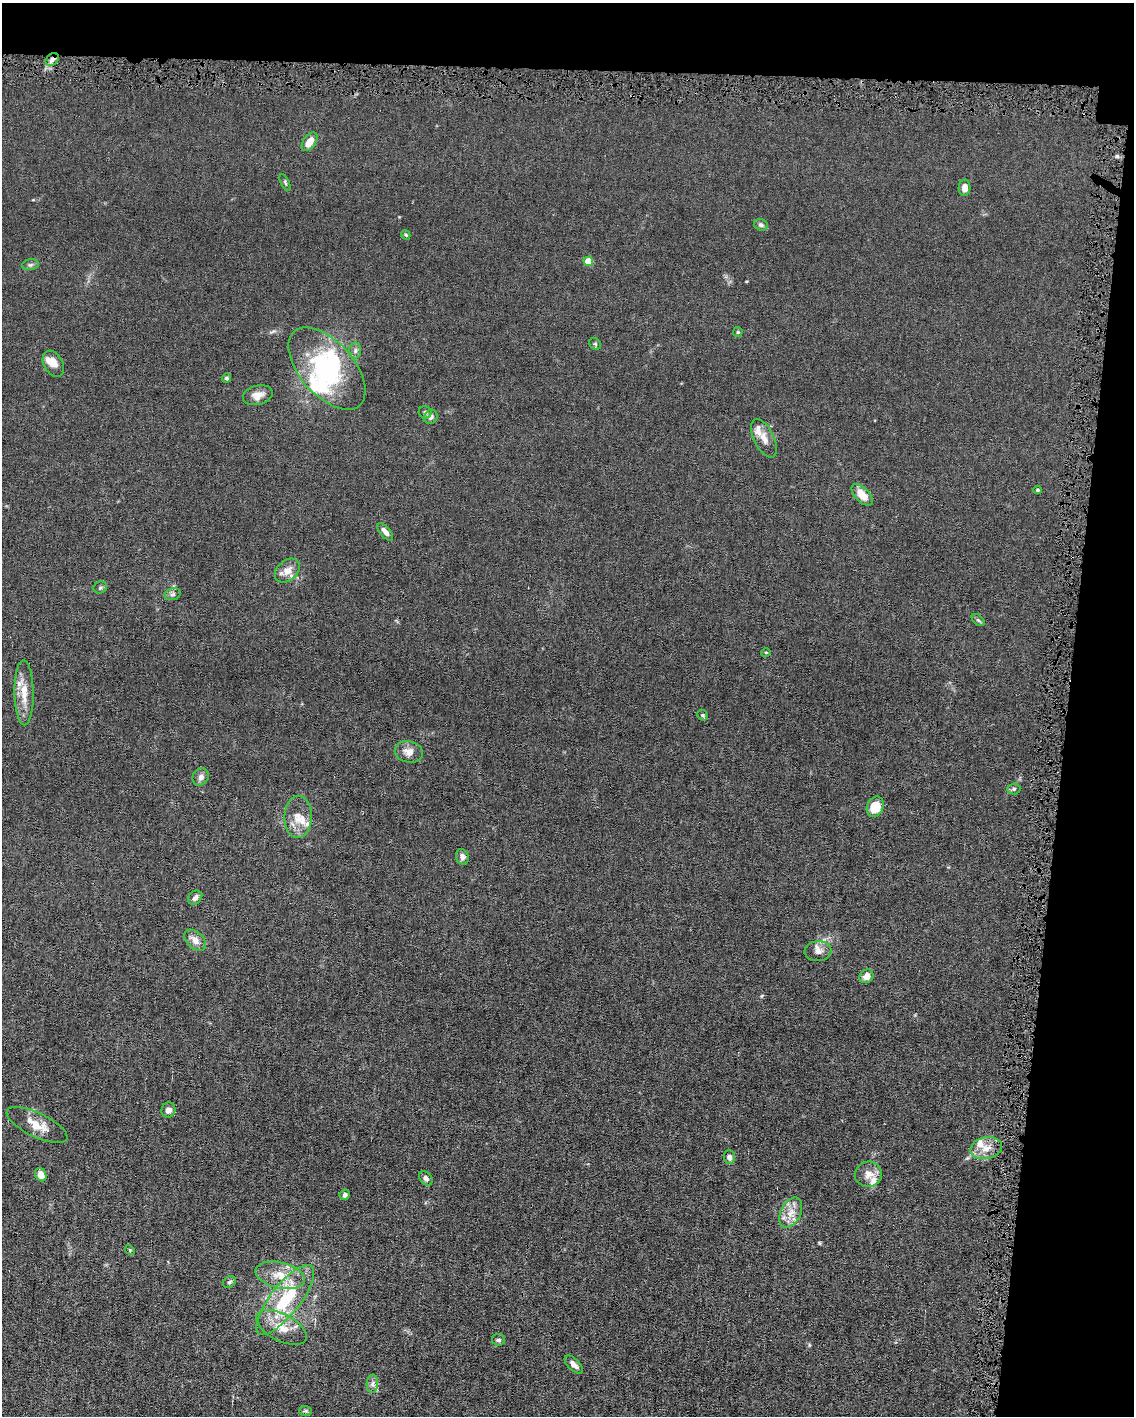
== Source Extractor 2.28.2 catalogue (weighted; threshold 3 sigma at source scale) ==
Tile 4 of 4 x 3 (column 4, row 1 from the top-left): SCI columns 3399-4530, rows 2935-4348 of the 4530 x 4563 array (HDU 1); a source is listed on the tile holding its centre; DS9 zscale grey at full resolution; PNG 1136 x 1418 px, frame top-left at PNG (2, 3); each listed source drawn as its Kron ellipse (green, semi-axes under 4 px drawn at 4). Shown black and unused: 11% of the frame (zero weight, under 4 of 8 exposures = <1% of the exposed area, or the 3 px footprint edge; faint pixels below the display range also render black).
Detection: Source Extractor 2.28.2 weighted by HDU 2 'WHT'; one run over the whole footprint, this tile lists its part. Background 0.0156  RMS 0.0023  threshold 0.00958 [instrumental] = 3 sigma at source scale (4.09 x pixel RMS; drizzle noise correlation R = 1.36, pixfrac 0.8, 0.05/0.05 arcsec/px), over >= 5 px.
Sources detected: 66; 1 inside a brighter object's white glare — neither listed nor drawn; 9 inside a brighter listed object's ellipse — not listed separately; the other 56 listed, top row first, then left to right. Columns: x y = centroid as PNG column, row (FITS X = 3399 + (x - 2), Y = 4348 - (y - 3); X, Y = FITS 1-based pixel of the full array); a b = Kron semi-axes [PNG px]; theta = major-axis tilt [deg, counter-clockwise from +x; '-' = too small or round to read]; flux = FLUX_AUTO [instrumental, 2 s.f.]
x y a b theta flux
52 60 7 5 42 0.69
309 142 10 6 54 2.3
285 182 9 4 -64 0.34
964 188 8 6 86 1.3
761 225 7 5 -18 0.58
406 235 5 3 - 0.27
588 261 5 4 - 5.4
30 265 8 5 7 0.46
738 332 5 5 - 0.26
595 344 6 5 - 0.32
355 351 8 6 88 0.64
53 364 14 9 -60 2.1
327 369 49 27 -48 20
226 378 5 4 - 0.4
258 395 15 9 14 1.8
425 412 6 6 - 0.54
431 417 7 6 - 0.69
764 438 21 10 -64 2.2
1037 490 4 3 - 0.32
862 495 13 7 -46 3.1
385 532 11 5 -49 1.2
287 570 14 10 41 2
100 587 7 6 - 0.39
173 594 8 6 16 0.54
978 620 7 4 -44 0.37
766 652 5 3 - 0.2
24 693 32 9 -89 3.6
703 715 6 5 - 0.33
409 752 14 10 -12 1.9
201 777 9 7 56 1.1
1014 789 6 5 - 0.4
875 807 10 8 65 4.4
298 817 21 14 88 3.1
462 857 8 6 -68 0.95
195 898 8 6 46 0.72
195 940 12 8 -43 1.6
818 951 13 10 3 1.4
866 976 7 6 - 1.4
168 1110 7 7 - 0.95
37 1125 33 12 -26 3.5
986 1148 16 11 13 2.5
729 1157 7 5 -85 0.68
868 1174 13 12 - 1.9
41 1175 7 5 -63 1.7
426 1178 8 5 -50 0.66
345 1195 5 5 - 0.59
791 1213 16 10 62 2.4
130 1250 5 4 - 0.22
280 1275 25 13 -13 4.4
229 1282 7 5 32 0.42
285 1300 43 15 52 13
281 1327 27 13 -28 4.4
498 1340 6 6 - 0.51
574 1365 11 5 -45 1.1
372 1384 9 5 84 0.74
305 1411 6 5 - 0.35
Overlapping masked pixels (flux is a lower limit): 1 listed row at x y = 52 60